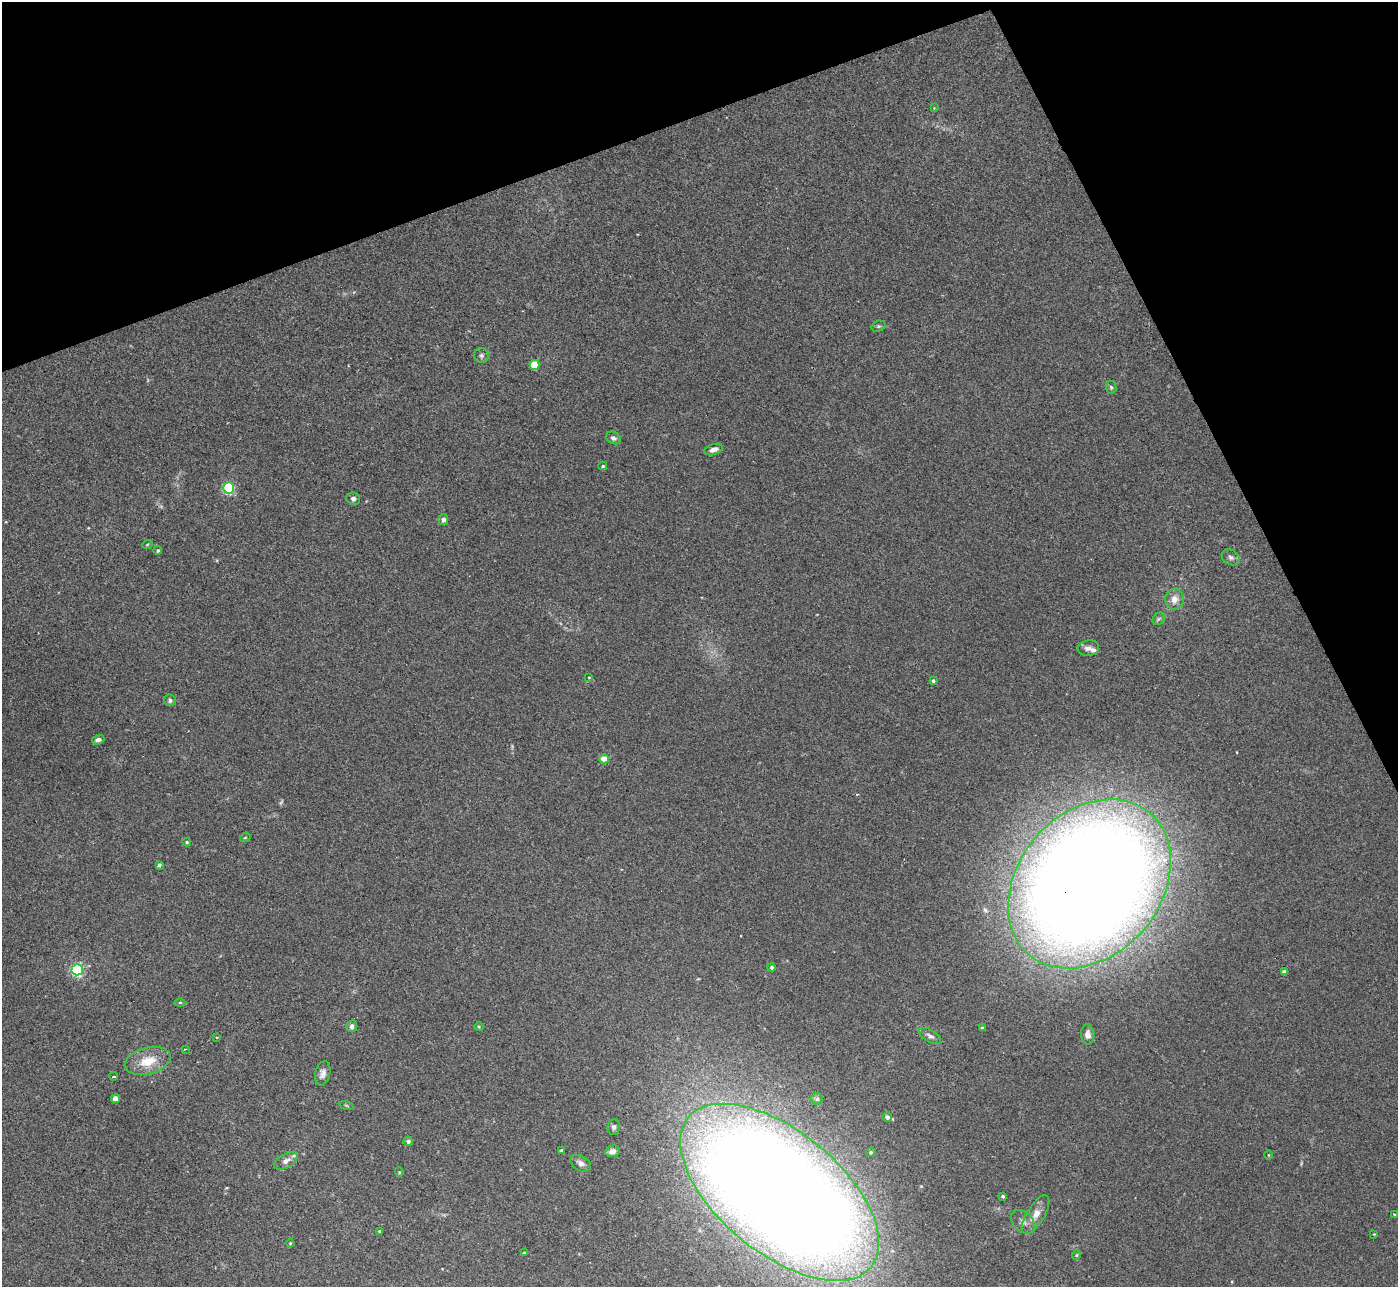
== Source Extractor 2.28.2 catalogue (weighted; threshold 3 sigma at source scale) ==
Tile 3 of 4 x 4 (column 3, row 1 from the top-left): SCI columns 2836-4231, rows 4042-5326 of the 5657 x 5637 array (HDU 1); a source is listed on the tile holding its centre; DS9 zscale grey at full resolution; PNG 1400 x 1289 px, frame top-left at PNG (2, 2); each listed source drawn as its Kron ellipse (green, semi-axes under 4 px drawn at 4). Shown black and unused: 19% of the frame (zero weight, under 2 of 3 exposures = <1% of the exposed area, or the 3 px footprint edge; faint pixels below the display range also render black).
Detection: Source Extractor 2.28.2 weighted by HDU 2 'WHT'; one run over the whole footprint, this tile lists its part. Background 0.0422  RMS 0.0074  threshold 0.0332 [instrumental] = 3 sigma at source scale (4.5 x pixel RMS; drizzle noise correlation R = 1.50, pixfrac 1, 0.05/0.05 arcsec/px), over >= 5 px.
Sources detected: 66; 2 too faint to see at this stretch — neither listed nor drawn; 1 inside a brighter listed object's ellipse — not listed separately; the other 63 listed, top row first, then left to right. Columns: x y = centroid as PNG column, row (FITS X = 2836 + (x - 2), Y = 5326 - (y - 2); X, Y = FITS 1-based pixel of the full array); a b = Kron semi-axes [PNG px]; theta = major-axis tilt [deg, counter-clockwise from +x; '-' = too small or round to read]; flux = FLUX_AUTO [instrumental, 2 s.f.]
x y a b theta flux
934 108 4 4 - 0.52
878 326 7 5 18 1.4
481 355 7 7 - 2.2
534 365 5 5 - 26
1111 387 6 5 - 1.4
613 438 8 6 -28 2
713 449 9 5 17 3.9
603 466 4 4 - 1
229 488 5 5 - 73
353 499 7 6 - 2
443 519 5 5 - 2.7
147 545 5 3 - 0.63
158 550 4 4 - 1
1231 557 10 7 -32 2.7
1174 599 10 9 - 6.5
1159 619 7 5 44 1.4
1088 648 11 7 7 3.8
589 677 3 2 - 0.42
933 681 4 3 - 1.3
170 700 6 5 - 1.7
98 740 6 4 17 2.4
604 759 4 4 - 14
245 838 5 3 - 0.69
187 842 4 3 - 0.88
159 865 4 3 - 1.6
1089 884 93 71 49 2300
771 967 4 4 - 1.3
77 970 5 5 - 130
1284 972 4 4 - 3.1
180 1002 5 3 - 0.7
352 1026 5 5 - 2.9
479 1027 4 4 - 0.78
982 1028 4 3 - 2
1088 1034 10 6 -87 3.9
930 1036 12 6 -31 3
216 1037 3 3 - 2.6
185 1049 3 2 - 0.72
148 1061 23 13 14 16
323 1073 12 7 77 3.9
114 1076 4 3 - 1
116 1099 4 4 - 11
817 1099 6 6 - 1.5
346 1105 7 3 -19 0.77
887 1117 5 4 - 2.9
614 1127 8 6 84 1.9
408 1141 4 4 - 2.2
562 1151 4 3 - 2
612 1151 7 5 17 4.4
871 1152 5 4 - 1.2
1268 1155 5 3 - 0.56
286 1161 13 7 30 4.6
581 1163 11 7 -29 3.4
399 1172 4 4 - 0.79
780 1192 118 61 -39 2500
1003 1196 3 3 - 1
1394 1214 3 2 - 0.56
1036 1215 22 9 59 8.3
1023 1222 14 9 -44 4.6
380 1231 3 3 - 1.1
1374 1234 4 3 - 0.52
290 1243 4 3 - 0.64
524 1253 3 3 - 0.63
1076 1255 4 4 - 0.75
Overlapping masked pixels (flux is a lower limit): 1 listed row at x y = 1089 884